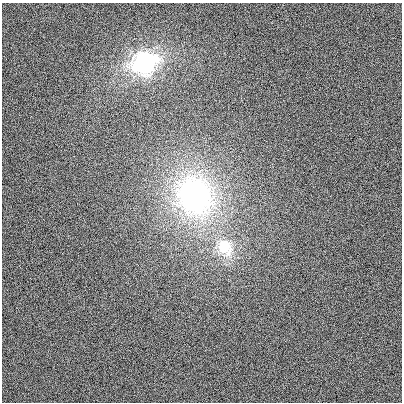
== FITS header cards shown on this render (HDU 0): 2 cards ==
NAXIS1  =                  400
NAXIS2  =                  400

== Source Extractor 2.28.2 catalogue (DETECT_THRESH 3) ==
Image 400 x 400 px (HDU 0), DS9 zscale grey, 1 PNG px = 1 image px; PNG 404 x 404 px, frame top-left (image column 1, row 400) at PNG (2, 3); no overlay
Background 122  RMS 1200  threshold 3720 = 3 sigma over >= 5 px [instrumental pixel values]
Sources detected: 3; all 3 listed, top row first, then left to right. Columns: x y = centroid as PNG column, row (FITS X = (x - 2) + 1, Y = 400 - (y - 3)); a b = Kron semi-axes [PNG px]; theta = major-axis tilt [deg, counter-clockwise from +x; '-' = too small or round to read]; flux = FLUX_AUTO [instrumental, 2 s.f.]
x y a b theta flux
145 62 12 11 - 2.4e+07
195 196 60 52 -58 2.0e+07
224 247 12 10 -69 4.8e+06